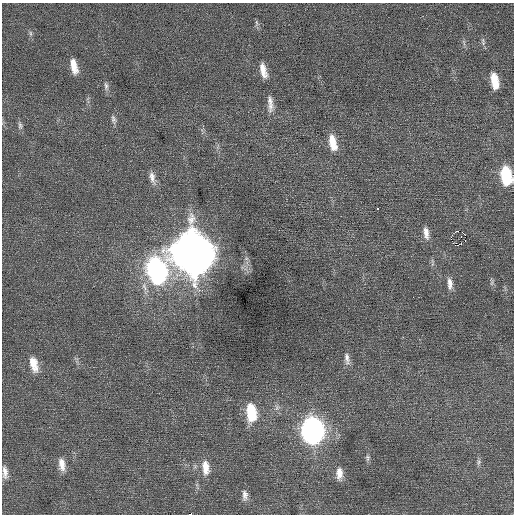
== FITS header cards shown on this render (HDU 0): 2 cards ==
NAXIS1  =                  512 / Axis length
NAXIS2  =                  512 / Axis length

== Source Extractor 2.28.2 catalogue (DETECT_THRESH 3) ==
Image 512 x 512 px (HDU 0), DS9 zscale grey, 1 PNG px = 1 image px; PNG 516 x 516 px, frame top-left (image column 1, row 512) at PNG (2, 3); no overlay
Background 0.0977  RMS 0.69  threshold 2.08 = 3 sigma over >= 5 px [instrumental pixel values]
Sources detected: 37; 1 with non-positive FLUX_AUTO (blend fragments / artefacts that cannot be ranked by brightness) is not listed; the other 36 listed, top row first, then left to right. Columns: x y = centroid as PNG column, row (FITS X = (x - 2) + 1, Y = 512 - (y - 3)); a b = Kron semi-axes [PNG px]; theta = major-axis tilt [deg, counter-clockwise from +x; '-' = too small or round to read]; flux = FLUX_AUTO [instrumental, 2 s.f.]
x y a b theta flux
256 23 10 4 -86 100
31 33 8 4 -81 100
483 42 12 5 -80 120
74 66 17 7 -78 640
263 70 17 7 -76 530
494 81 15 7 -80 930
106 86 12 6 -82 160
270 100 17 8 -72 360
113 119 13 6 -78 170
20 125 11 6 -78 150
333 142 20 8 -76 810
506 175 15 8 -81 2800
152 177 18 7 -75 350
378 209 3 3 - 220
426 233 16 7 -81 340
465 235 3 2 - 1200
451 237 4 2 - 4300
465 240 3 2 - 72
461 244 3 3 - 130
457 245 3 2 - 110
193 253 20 14 -76 160000
157 271 19 12 -81 15000
450 283 16 7 -85 330
492 283 9 4 81 99
347 359 18 7 -82 280
34 364 21 10 -75 710
251 412 18 9 -85 2000
313 430 16 11 -84 22000
368 458 10 5 90 120
479 462 10 5 85 130
62 464 16 8 -81 440
205 467 18 9 -84 610
5 472 16 6 -85 300
339 473 15 8 -89 460
245 495 14 7 -88 260
190 514 3 2 - 1700
At the frame edge (FLAGS 8, measured only in part): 2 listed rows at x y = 506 175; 190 514
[1 non-positive-flux detection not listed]